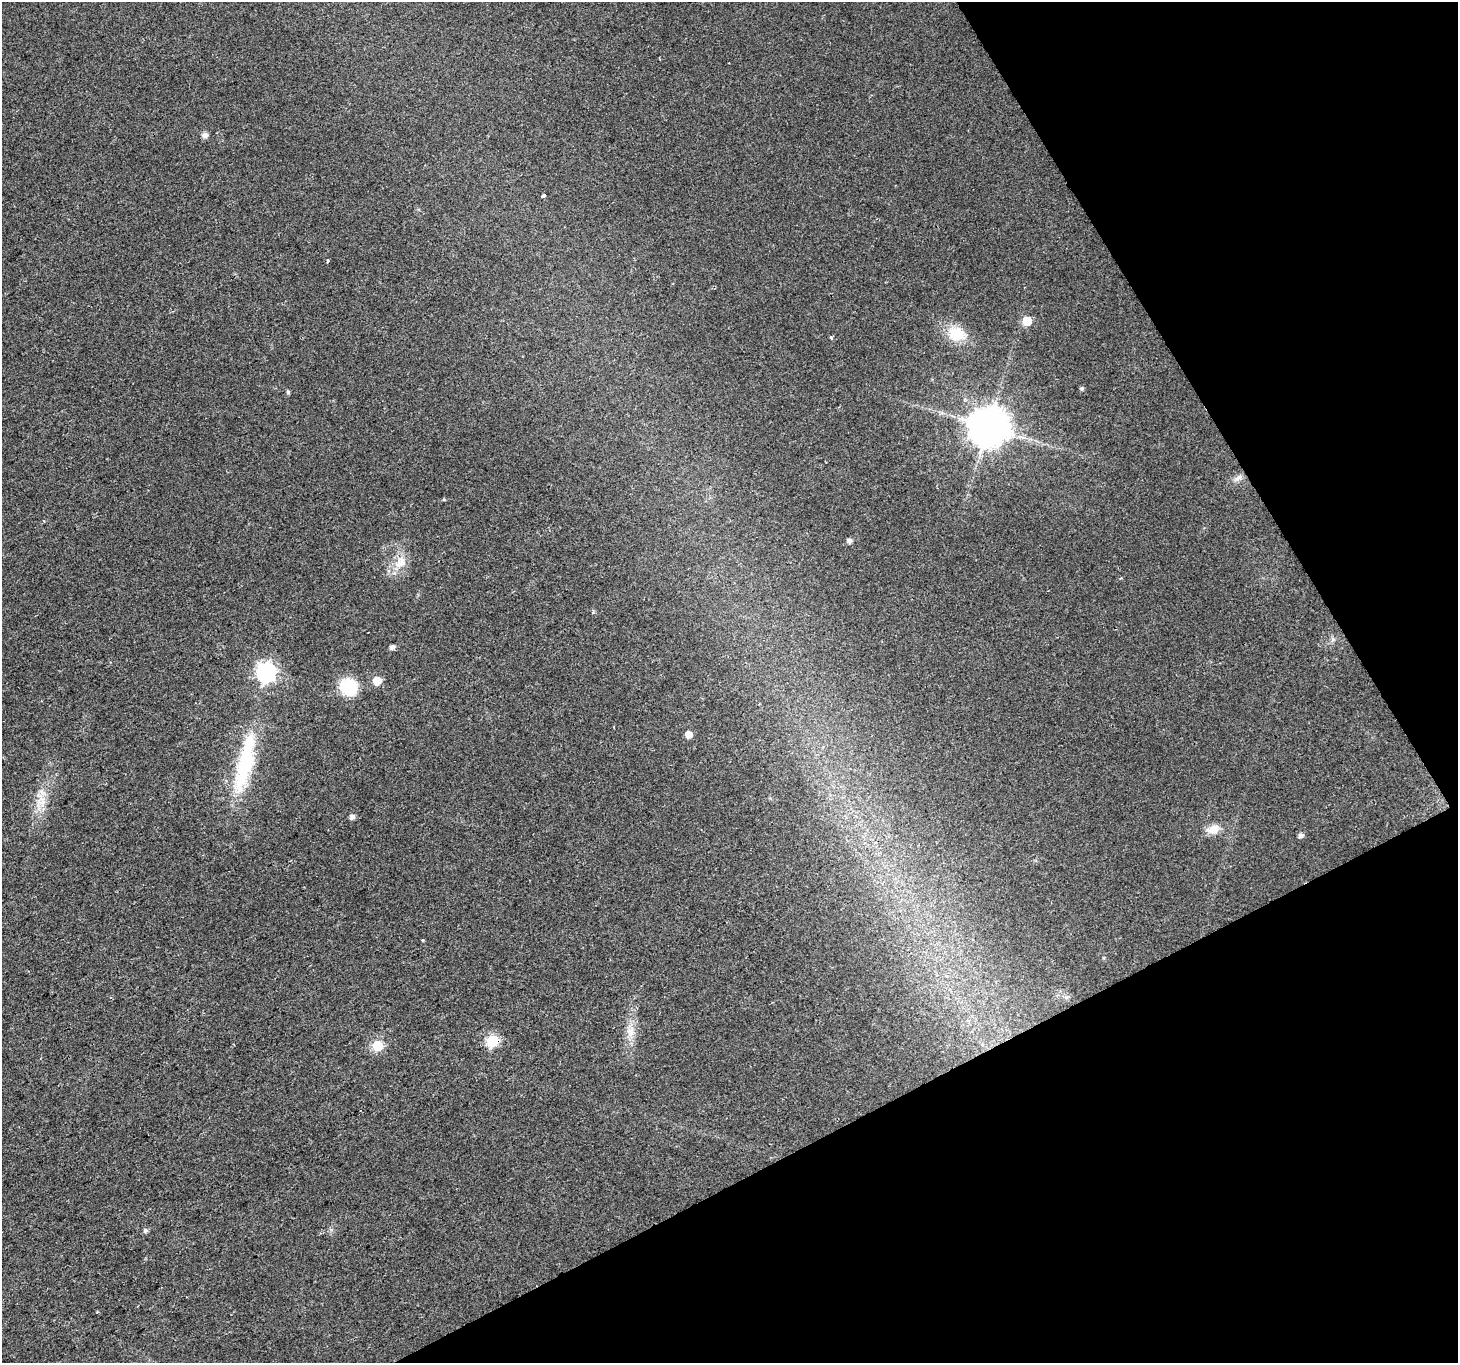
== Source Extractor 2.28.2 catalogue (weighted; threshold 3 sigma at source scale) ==
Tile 12 of 4 x 4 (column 4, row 3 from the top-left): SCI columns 4371-5826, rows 1530-2890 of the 5826 x 5719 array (HDU 1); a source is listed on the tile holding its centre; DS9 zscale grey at full resolution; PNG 1460 x 1365 px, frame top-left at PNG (2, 2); no overlay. Shown black and unused: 25% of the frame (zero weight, under 2 of 3 exposures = <1% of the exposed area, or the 3 px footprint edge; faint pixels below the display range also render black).
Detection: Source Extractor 2.28.2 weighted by HDU 2 'WHT'; one run over the whole footprint, this tile lists its part. Background 0.0247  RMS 0.0056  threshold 0.025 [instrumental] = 3 sigma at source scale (4.5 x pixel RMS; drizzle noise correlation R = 1.50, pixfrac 1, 0.0396/0.0396 arcsec/px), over >= 5 px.
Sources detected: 31; all 31 listed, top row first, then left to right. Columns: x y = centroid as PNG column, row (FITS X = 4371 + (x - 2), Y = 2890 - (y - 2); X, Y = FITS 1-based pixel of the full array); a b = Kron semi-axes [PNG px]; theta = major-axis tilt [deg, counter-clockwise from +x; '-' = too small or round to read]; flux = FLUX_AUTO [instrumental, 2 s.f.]
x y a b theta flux
205 135 7 6 - 2.4
543 196 4 3 - 1.2
328 261 3 3 - 3.7
1027 321 6 6 - 19
956 334 20 15 -16 16
831 337 4 4 - 0.9
1082 388 5 4 - 1.1
288 392 6 4 -48 0.77
988 427 11 11 - 1700
1238 478 13 6 38 2.8
444 500 5 3 - 0.53
849 540 5 5 - 2.2
401 562 19 14 43 8.8
1121 578 5 3 - 0.5
1333 639 6 6 - 1.3
392 647 5 4 - 2.2
266 672 8 7 - 220
377 681 6 6 - 13
349 687 20 18 -27 20
689 734 5 5 - 5.8
244 764 72 19 77 48
41 801 19 15 59 9.4
352 817 5 5 - 2.3
1213 829 16 11 21 6.4
1300 835 6 5 - 2
422 940 3 3 - 1.9
1066 997 6 4 -18 1
630 1032 14 10 -84 5.6
493 1041 6 6 - 52
377 1046 6 6 - 39
145 1231 7 6 - 1.2
Overlapping masked pixels (flux is a lower limit): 1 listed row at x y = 493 1041